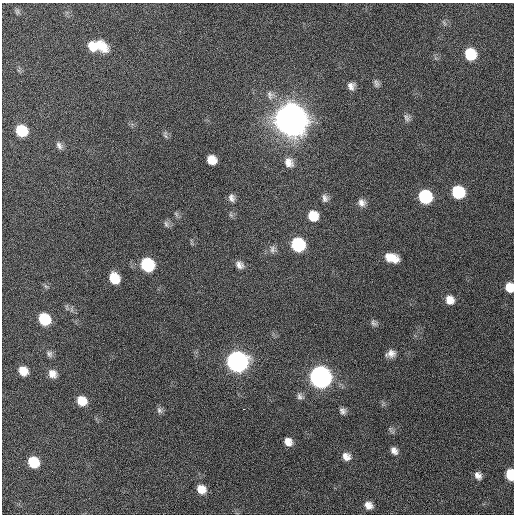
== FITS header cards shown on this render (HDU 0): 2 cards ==
NAXIS1  =                  512 / Axis length
NAXIS2  =                  512 / Axis length

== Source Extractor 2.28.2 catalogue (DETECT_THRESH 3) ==
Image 512 x 512 px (HDU 0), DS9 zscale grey, 1 PNG px = 1 image px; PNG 516 x 516 px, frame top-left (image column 1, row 512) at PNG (2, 3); no overlay
Background 133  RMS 12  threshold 35.3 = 3 sigma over >= 5 px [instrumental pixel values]
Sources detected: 54; all 54 listed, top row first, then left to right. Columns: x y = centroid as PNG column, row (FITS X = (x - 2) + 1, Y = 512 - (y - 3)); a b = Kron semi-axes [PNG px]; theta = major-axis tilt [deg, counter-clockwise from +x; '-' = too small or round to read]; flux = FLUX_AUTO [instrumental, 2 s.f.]
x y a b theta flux
17 11 8 6 -78 1.7e+03
444 23 7 4 -53 1.3e+03
92 46 12 9 -59 1.0e+04
101 46 18 10 -41 1.5e+04
470 54 10 9 - 2.9e+04
376 83 11 6 -71 2.5e+03
351 86 10 9 - 4.2e+03
270 95 13 10 -79 5.0e+03
407 118 10 7 -67 2.8e+03
291 120 12 11 - 3.2e+06
21 131 9 8 - 2.9e+04
165 135 11 5 -76 2.1e+03
59 145 11 7 -59 3.2e+03
211 160 9 8 - 9.9e+03
289 162 13 11 -54 7.5e+03
458 192 10 9 - 4.0e+04
425 197 10 9 - 5.6e+04
232 198 10 8 -75 3.6e+03
325 198 11 8 -79 3.6e+03
361 203 10 9 - 4.6e+03
176 214 8 4 -46 1.6e+03
313 216 10 9 - 1.5e+04
166 224 10 6 -67 2.3e+03
298 244 10 9 - 6.2e+04
273 249 11 8 -90 3.6e+03
388 257 10 6 -79 5.0e+03
393 258 10 8 -40 1.1e+04
147 265 10 9 - 6.2e+04
239 265 11 9 -44 4.5e+03
114 278 10 8 -63 1.9e+04
46 286 7 5 -31 1.5e+03
509 287 9 7 -76 1.1e+04
450 300 10 9 - 7.4e+03
44 319 10 8 -48 3.3e+04
374 323 10 7 -55 2.4e+03
49 354 9 7 -62 2.6e+03
391 354 11 8 15 5.0e+03
237 361 11 10 - 4.8e+05
23 371 8 7 - 1.1e+04
52 374 10 8 -52 6.5e+03
320 377 11 10 - 5.5e+05
300 396 10 8 -44 2.9e+03
82 401 10 9 - 1.3e+04
244 409 3 2 - 3.2e+03
159 410 10 7 -59 2.4e+03
343 411 8 7 - 3.0e+03
288 442 9 8 - 6.5e+03
394 451 9 7 -54 4.3e+03
346 456 10 9 - 6.0e+03
33 462 9 8 - 2.5e+04
478 475 9 7 -53 4.3e+03
510 475 8 6 -82 2.4e+04
201 489 10 8 -43 1.1e+04
368 505 10 8 -40 6.1e+03
At the frame edge (FLAGS 8, measured only in part): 2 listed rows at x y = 509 287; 510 475